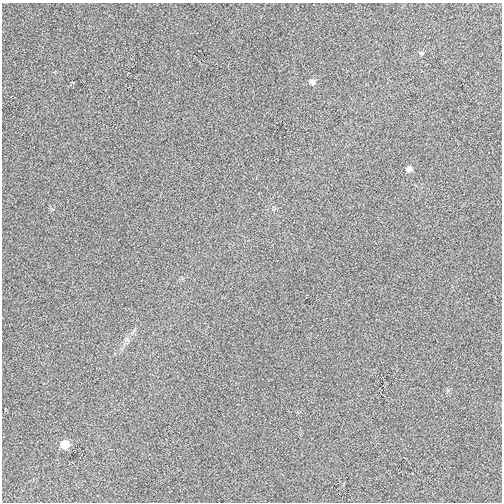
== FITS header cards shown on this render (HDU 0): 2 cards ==
NAXIS1  =                  500
NAXIS2  =                  500

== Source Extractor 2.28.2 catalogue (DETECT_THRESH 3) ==
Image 500 x 500 px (HDU 0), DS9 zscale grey, 1 PNG px = 1 image px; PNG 504 x 504 px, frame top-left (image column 1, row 500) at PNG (2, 3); no overlay
Background 0.00153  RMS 0.025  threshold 0.0751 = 3 sigma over >= 5 px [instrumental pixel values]
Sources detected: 4; all 4 listed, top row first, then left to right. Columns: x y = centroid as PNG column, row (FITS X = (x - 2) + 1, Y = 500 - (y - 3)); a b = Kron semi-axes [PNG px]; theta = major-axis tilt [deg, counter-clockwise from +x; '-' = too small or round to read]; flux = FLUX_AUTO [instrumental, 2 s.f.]
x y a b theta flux
421 53 6 5 - 2.8
312 82 7 6 - 6.6
409 169 7 6 - 6.7
65 444 7 6 - 27